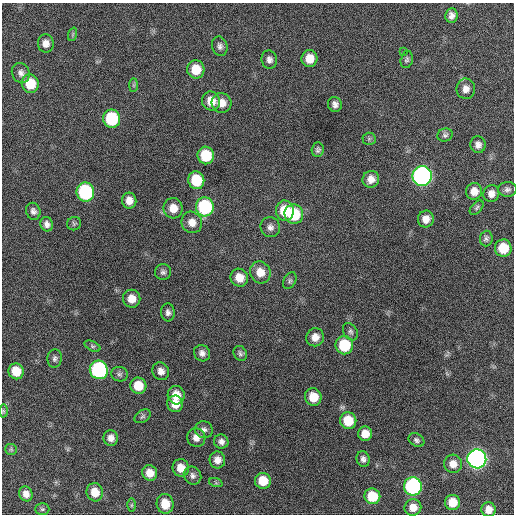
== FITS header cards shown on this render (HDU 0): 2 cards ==
NAXIS1  =                  512 / Axis length
NAXIS2  =                  512 / Axis length

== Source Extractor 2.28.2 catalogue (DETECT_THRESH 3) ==
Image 512 x 512 px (HDU 0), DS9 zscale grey, 1 PNG px = 1 image px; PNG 516 x 516 px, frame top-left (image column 1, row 512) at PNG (2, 3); each listed source drawn as its Kron ellipse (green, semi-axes under 4 px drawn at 4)
Background 241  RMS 16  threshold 46.9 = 3 sigma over >= 5 px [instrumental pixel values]
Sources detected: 93; all 93 listed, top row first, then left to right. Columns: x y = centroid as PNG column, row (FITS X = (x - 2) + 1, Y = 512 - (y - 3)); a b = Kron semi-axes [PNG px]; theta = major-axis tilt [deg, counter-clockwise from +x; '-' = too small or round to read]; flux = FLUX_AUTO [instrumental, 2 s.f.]
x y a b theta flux
451 16 7 6 - 5000
73 34 7 4 71 1700
46 43 9 8 - 6900
220 46 10 7 -75 4300
404 52 3 2 - 3500
309 59 8 8 - 15000
269 60 9 7 -76 4900
407 60 9 6 77 2400
196 69 9 8 - 23000
21 73 10 8 -64 5100
30 84 9 8 - 30000
134 85 7 4 90 1800
466 89 10 9 - 6800
211 101 9 9 - 14000
222 103 10 10 - 11000
335 104 7 7 - 4800
112 119 9 8 - 68000
445 135 8 6 19 2700
369 139 6 6 - 2000
478 145 8 7 - 5200
318 150 7 6 - 2800
206 155 9 8 - 38000
422 176 10 9 - 390000
371 179 8 8 - 8300
196 180 9 8 - 39000
507 189 9 7 1 3600
474 191 8 8 - 9300
85 192 9 9 - 120000
491 194 8 8 - 6800
129 201 8 7 - 8300
205 207 9 9 - 95000
173 208 10 9 - 12000
477 208 8 5 47 2100
33 211 8 7 - 4100
285 211 10 9 - 28000
294 214 10 9 - 49000
426 219 8 8 - 8700
192 222 11 10 - 9900
47 224 7 6 - 4300
74 224 7 6 - 2200
270 227 10 9 - 5500
486 238 8 6 85 3000
503 248 8 8 - 26000
163 272 8 8 - 3300
260 272 11 10 - 14000
239 278 9 8 - 14000
290 281 9 6 60 2500
132 299 9 8 - 11000
168 312 9 6 -87 4000
350 332 9 6 -58 3200
315 337 9 8 - 8700
344 345 9 9 - 45000
92 346 8 4 -26 2100
202 353 8 7 - 5000
240 353 8 6 -57 2700
55 358 9 7 84 3300
99 370 9 9 - 160000
16 371 8 7 - 21000
161 371 9 8 - 6200
119 374 8 7 - 3000
138 386 8 8 - 21000
176 395 9 8 - 14000
313 397 9 8 - 19000
175 404 8 7 - 13000
3 411 6 4 -89 1600
142 416 9 6 32 2400
348 421 8 8 - 27000
204 430 9 8 - 4100
365 434 7 7 - 12000
196 437 9 9 - 7800
111 438 8 7 - 6400
416 440 8 6 -34 2800
221 442 7 7 - 4500
11 449 6 5 - 1800
363 459 8 6 -78 4100
477 459 9 9 - 490000
217 460 8 8 - 7500
453 464 9 9 - 9400
181 468 9 8 - 12000
150 473 8 7 - 11000
193 475 9 8 - 4200
263 481 8 8 - 20000
216 483 7 4 -18 1700
413 486 9 9 - 160000
95 492 9 8 - 16000
26 494 7 6 - 6900
372 496 8 7 - 29000
453 502 7 7 - 17000
165 504 10 8 -85 16000
131 505 6 4 89 1700
413 507 8 8 - 10000
42 509 7 6 - 1800
489 510 7 7 - 8900